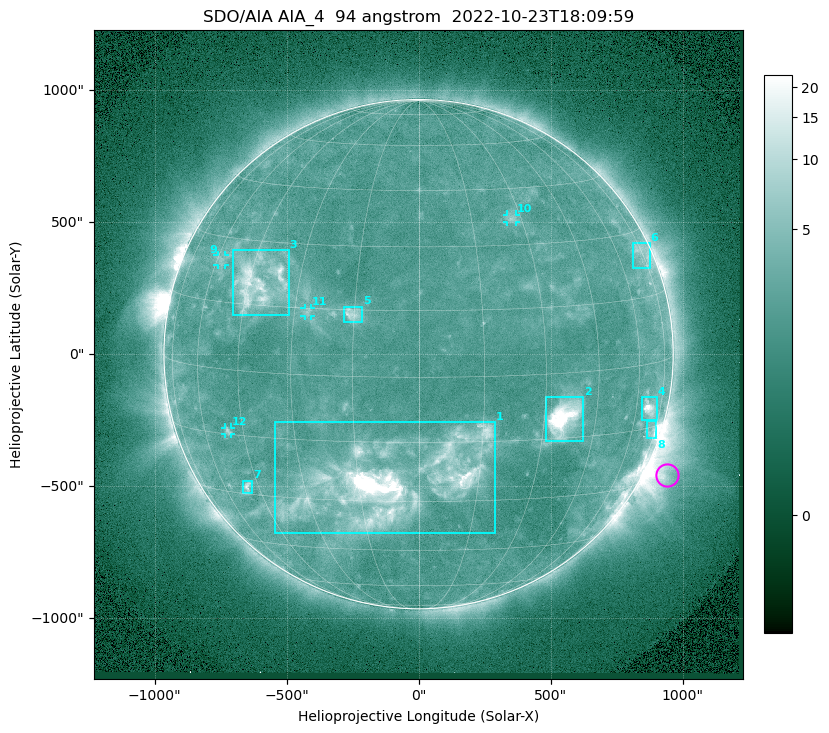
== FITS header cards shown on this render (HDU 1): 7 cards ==
TELESCOP= 'SDO/AIA '           / For AIA: SDO/AIA
INSTRUME= 'AIA_4   '           / For AIA: AIA_ATA1, AIA_ATA2, AIA_ATA3 or AIA_AT
WAVELNTH=                   94 / [angstrom] Wavelength
WAVEUNIT= 'angstrom'           / Wavelength unit: angstrom
DATE-OBS= '2022-10-23T18:09:59.121' / [ISO] Date when observation started; ISO 8
CTYPE1  = 'HPLN-TAN'           / CTYPE1: HPLN
CTYPE2  = 'HPLT-TAN'           / CTYPE2: HPLT

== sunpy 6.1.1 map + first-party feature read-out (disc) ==
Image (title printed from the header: SDO/AIA AIA_4  94 angstrom  2022-10-23T18:09:59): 1024 x 1024 px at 2.4 arcsec/px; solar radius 965 arcsec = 402 px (full disc in frame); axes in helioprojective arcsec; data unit not stated in the header (colour bar unlabelled)
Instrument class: DISC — disc imager (sunpy class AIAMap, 94 A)
Bright regions (active regions / flare kernels): reference = the median radial profile (limb darkening/brightening removed); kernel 9 px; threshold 5 sigma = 2.84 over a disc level ~2.26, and >= 1.15x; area >= 12 px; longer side >= 10 px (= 24 arcsec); searched inside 0.97 R_sun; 12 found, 12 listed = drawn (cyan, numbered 1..; 4 of them under ~33 arcsec drawn as corner ticks so the feature stays visible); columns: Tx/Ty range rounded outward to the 5 arcsec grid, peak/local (2 s.f.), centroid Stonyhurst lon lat
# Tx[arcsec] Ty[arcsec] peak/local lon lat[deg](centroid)
1 -545..290 -680..-255 27 -6 -25
2 480..625 -330..-160 18 +35 -10
3 -705..-490 145..395 7 -42 +20
4 845..905 -250..-160 8.7 +67 -10
5 -285..-210 120..180 4.3 -15 +14
6 810..875 325..420 3 +74 +25
7 -665..-630 -525..-480 4.7 -49 -28
8 865..900 -320..-250 4.3 +72 -16
9 -760..-735 335..375 2.7 -58 +25
10 335..370 500..530 2.8 +27 +37
11 -435..-405 145..175 2.7 -27 +14
12 -735..-710 -305..-275 3.2 -50 -14
Off-limb structures (1.02-1.3 R_sun): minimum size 162 px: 5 found; the strongest spans PA ~225..265 deg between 1.02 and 1.3 R_sun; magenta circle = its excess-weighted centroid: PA ~245 deg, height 1.08 R_sun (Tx ~940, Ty ~-455 arcsec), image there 5.1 x the reference